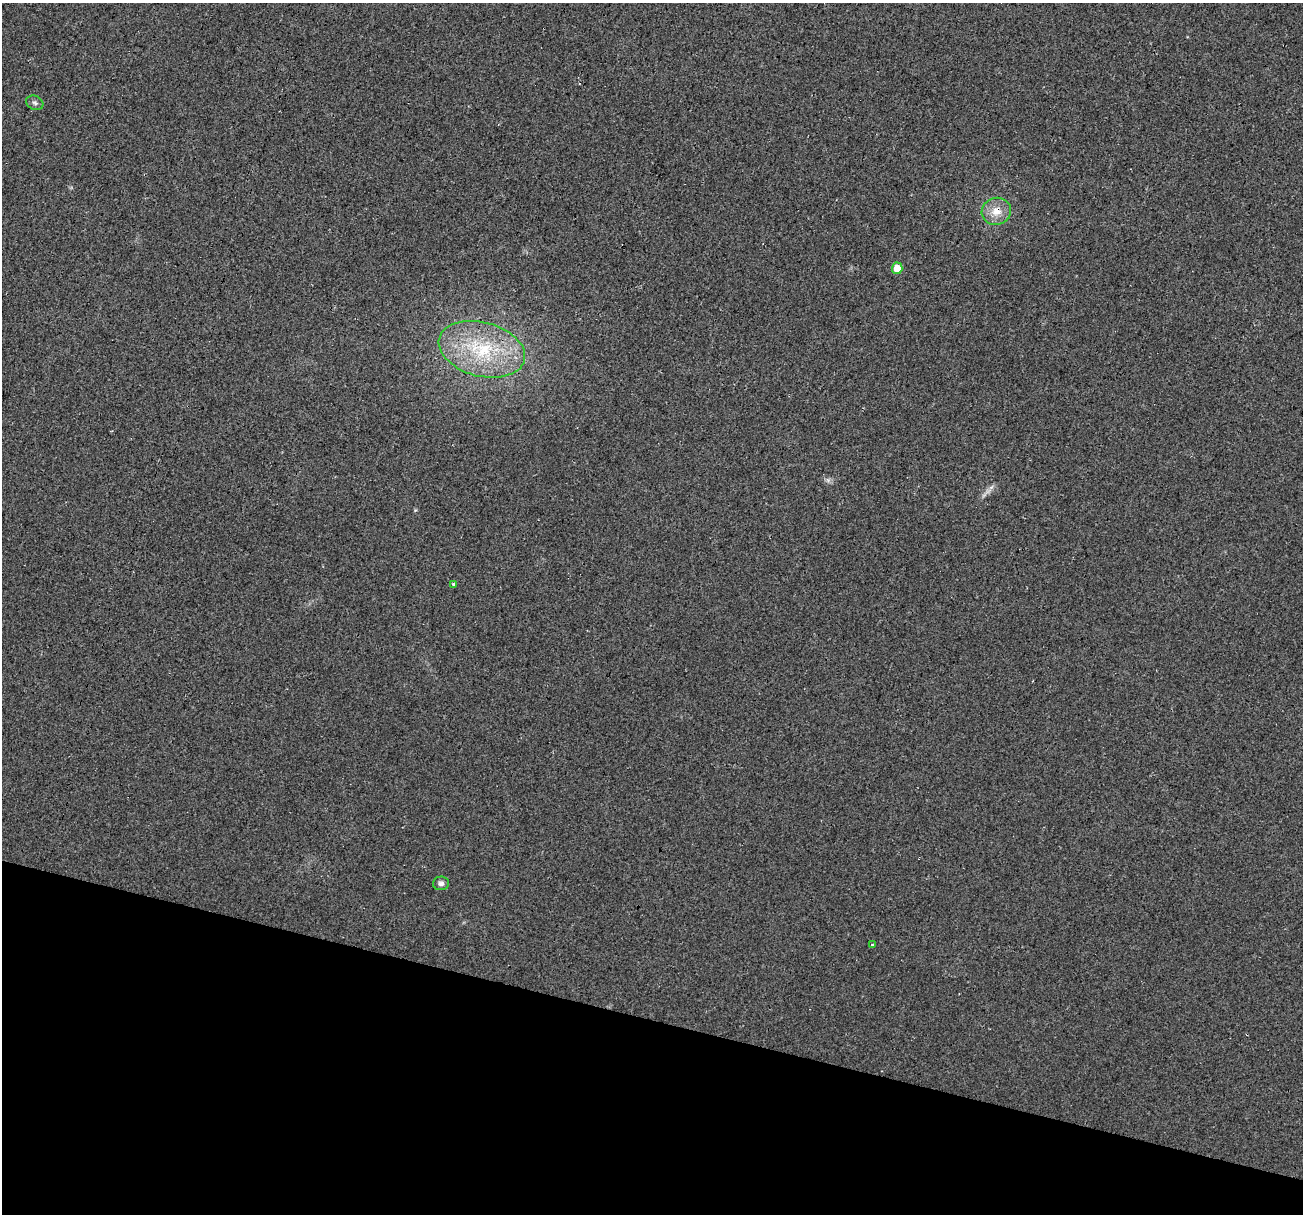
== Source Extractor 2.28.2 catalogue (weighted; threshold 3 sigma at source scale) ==
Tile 15 of 4 x 4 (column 3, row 4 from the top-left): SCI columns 2621-3921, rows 275-1486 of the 5250 x 5459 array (HDU 1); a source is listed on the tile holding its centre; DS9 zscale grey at full resolution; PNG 1305 x 1216 px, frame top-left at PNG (2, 3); each listed source drawn as its Kron ellipse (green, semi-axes under 4 px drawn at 4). Shown black and unused: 16% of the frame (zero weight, under 3 of 4 exposures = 5% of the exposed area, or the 3 px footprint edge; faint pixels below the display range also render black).
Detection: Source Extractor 2.28.2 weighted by HDU 2 'WHT'; one run over the whole footprint, this tile lists its part. Background 0.0167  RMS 0.0067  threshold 0.03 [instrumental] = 3 sigma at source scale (4.5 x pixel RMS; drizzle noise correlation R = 1.50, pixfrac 1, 0.0396/0.0396 arcsec/px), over >= 5 px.
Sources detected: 7; all 7 listed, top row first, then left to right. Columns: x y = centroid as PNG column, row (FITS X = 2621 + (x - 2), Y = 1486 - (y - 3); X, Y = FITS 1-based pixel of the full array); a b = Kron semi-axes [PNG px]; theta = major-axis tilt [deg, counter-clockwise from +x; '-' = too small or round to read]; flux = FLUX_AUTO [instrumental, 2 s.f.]
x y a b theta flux
35 103 9 7 -26 1.9
996 211 15 13 17 9.1
897 268 6 5 - 9.5
482 349 44 27 -15 55
453 584 3 3 - 2.9
441 883 8 7 - 2.3
872 945 3 3 - 1.9
Overlapping masked pixels (flux is a lower limit): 1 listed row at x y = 996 211